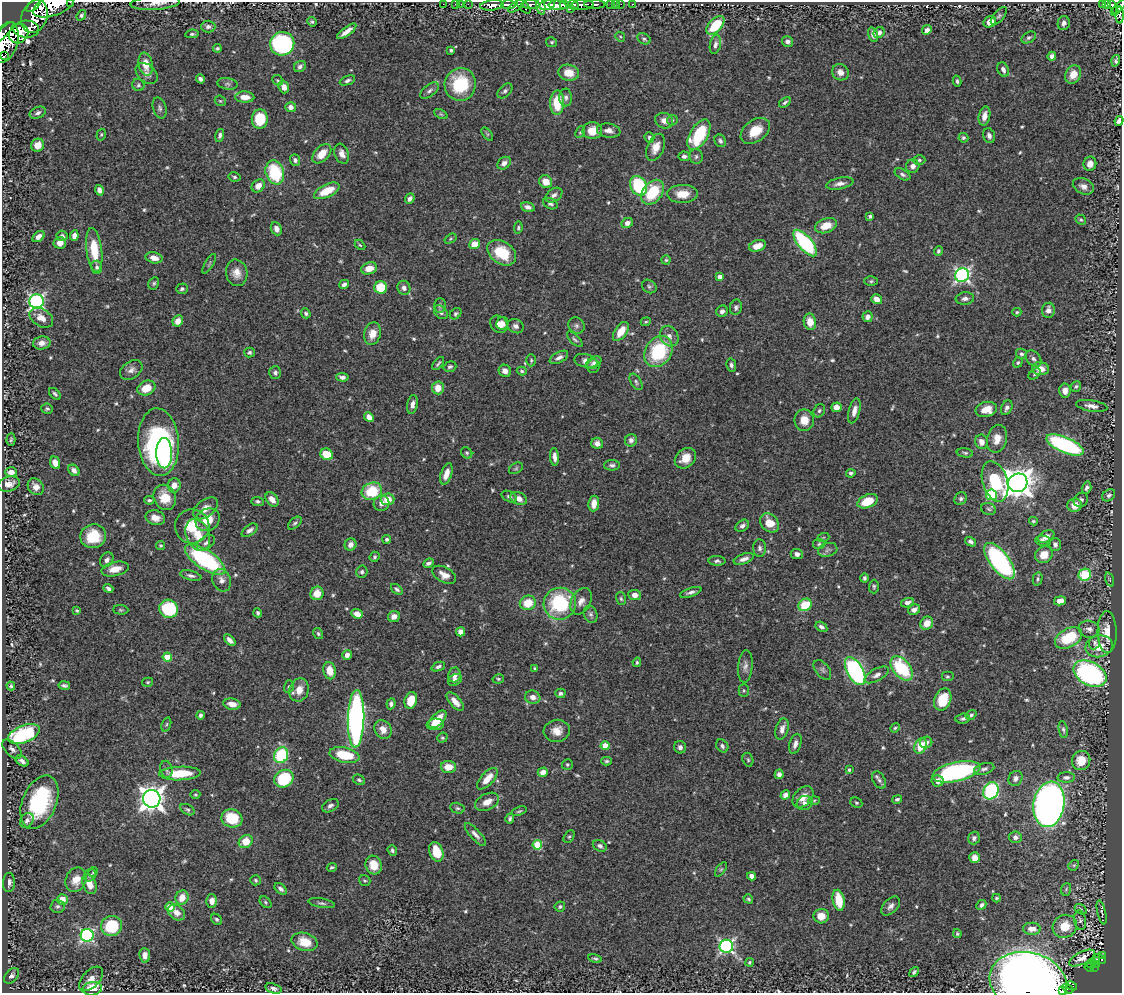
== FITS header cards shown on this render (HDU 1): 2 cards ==
NAXIS1  =                 1120
NAXIS2  =                  991

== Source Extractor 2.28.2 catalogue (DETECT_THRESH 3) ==
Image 1120 x 991 px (HDU 1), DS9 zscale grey, 1 PNG px = 1 image px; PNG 1124 x 995 px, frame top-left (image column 1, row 991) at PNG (2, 2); each listed source drawn as its Kron ellipse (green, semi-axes under 4 px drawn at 4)
Background 0.471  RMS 0.015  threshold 0.0443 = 3 sigma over >= 5 px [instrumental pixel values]
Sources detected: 617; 1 with non-positive FLUX_AUTO (blend fragments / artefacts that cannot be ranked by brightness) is neither listed nor drawn; of the other 616, the 500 brightest by FLUX_AUTO listed and drawn (116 fainter detections omitted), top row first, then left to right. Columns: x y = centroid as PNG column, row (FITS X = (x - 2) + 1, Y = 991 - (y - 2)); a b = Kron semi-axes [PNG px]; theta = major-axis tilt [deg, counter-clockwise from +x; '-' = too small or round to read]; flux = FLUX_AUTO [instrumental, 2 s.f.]
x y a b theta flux
70 2 2 2 - 10
155 3 25 7 4 7.8
443 4 2 2 - 8.9
455 4 2 2 - 7.6
461 4 2 2 - 5.6
468 4 2 2 - 9.4
595 4 11 3 0 43
611 4 3 3 - 16
615 4 2 2 - 4.7
621 4 2 2 - 5.2
633 4 3 2 - 2.8
1112 4 4 3 - 80
34 5 9 3 42 140
54 5 22 10 21 1300
492 5 12 5 7 640
508 5 7 4 -1 200
530 5 9 4 0 330
547 5 8 5 15 750
558 5 9 4 -5 770
564 5 4 3 - 330
573 5 5 3 - 340
582 5 12 5 5 450
1102 5 3 2 - 22
1107 5 3 3 - 69
516 6 9 4 35 170
541 6 8 4 -83 310
524 7 8 3 -45 130
1119 7 8 4 46 250
570 9 2 2 - 68
1115 12 2 2 - 18
81 15 6 4 52 2.2
1120 15 8 3 -90 79
35 16 17 12 68 1000
999 16 11 5 49 2.2
312 22 5 4 - 1.8
990 22 6 5 - 9.6
1064 23 7 6 - 4.3
715 25 11 6 45 38
208 27 7 6 - 3.7
26 29 13 8 -1 610
927 30 5 4 - 4.5
347 31 11 4 36 7
3 33 14 2 46 99
879 33 6 5 - 3.5
19 34 10 9 - 470
192 34 6 4 8 1.7
873 35 8 4 -74 4.4
620 37 5 4 - 1.4
1029 37 8 5 31 2.3
644 39 7 5 -28 2.1
787 41 6 5 - 3.1
5 42 21 12 71 1100
552 42 5 5 - 1.6
282 44 12 11 - 140
715 44 10 5 78 4.1
217 48 4 3 - 1.6
451 50 3 3 - 2.2
5 55 3 2 - 1100
1052 56 4 4 - 4.5
1116 61 6 3 73 2.4
146 64 11 7 -81 16
300 66 6 5 - 3.1
1003 70 7 5 -66 4.6
840 72 8 7 - 7
147 73 13 8 -43 4.9
569 73 10 8 -12 14
1073 74 9 7 62 13
200 79 4 4 - 3.2
278 80 6 4 -41 1.5
347 80 8 4 21 2.6
957 81 5 3 - 1.9
227 84 10 5 -9 2.9
460 84 16 15 - 58
138 85 6 6 - 2
284 87 6 5 - 6.5
429 91 11 6 38 3.5
505 91 9 5 45 2.8
245 97 9 5 -2 10
566 97 9 6 -89 3.5
220 101 6 5 - 1.5
785 102 6 4 35 2.2
557 103 12 7 87 33
291 107 5 5 - 5.5
160 108 11 6 -74 2.9
38 113 8 5 23 3.4
441 114 7 4 -26 1.5
984 116 9 5 77 8.5
260 119 10 8 84 33
672 120 6 5 - 1.6
664 121 9 7 -23 6.8
1119 121 5 4 - 4.7
592 131 10 8 2 13
609 131 12 7 -8 5.3
755 131 16 11 36 19
580 132 6 4 66 1.4
487 134 8 4 -53 1.6
101 135 6 4 73 1.6
220 135 7 4 75 2.7
699 135 17 9 59 66
989 136 8 5 -74 4.1
649 137 5 5 - 2.8
963 138 5 4 - 2.3
720 141 6 5 - 2.5
38 145 7 6 - 11
656 147 14 8 67 12
322 154 11 7 48 16
342 154 10 7 -69 6.5
684 156 5 4 - 2.9
696 157 7 6 - 2.4
295 160 6 5 - 2.9
919 160 6 4 -1 1.9
504 163 7 5 38 5
1090 164 7 6 - 7.3
913 166 7 6 - 4.8
275 172 12 9 -73 60
902 174 8 5 -29 2.5
234 177 6 4 -11 1.8
546 182 7 6 - 12
840 184 14 5 11 5.1
258 186 7 5 44 8.4
639 186 10 8 -60 62
1083 186 11 7 -24 6
99 190 5 4 - 4.8
327 191 14 6 25 23
653 192 14 9 52 45
682 194 15 9 1 16
554 195 9 6 34 3.9
410 199 5 4 - 4
550 204 8 5 -25 2.8
528 207 7 4 -17 4.2
870 216 4 3 - 2.2
1081 220 6 4 -34 1.6
627 223 6 5 - 5.4
826 226 11 7 18 14
518 228 6 4 81 1.5
276 229 7 5 -66 6
62 236 5 5 - 2.8
74 236 5 4 - 5.1
39 237 7 4 38 5.6
450 239 6 4 33 1.4
60 243 6 6 - 7.4
805 243 16 7 -50 110
474 244 5 5 - 13
360 245 6 3 -44 1.4
757 246 9 5 17 10
94 250 22 8 -83 30
938 251 5 4 - 1.8
502 253 16 11 -35 36
154 258 8 5 -14 8.9
666 260 4 4 - 1.6
209 264 11 3 59 1.5
97 267 6 5 - 2.8
369 268 8 6 18 12
237 273 13 10 -77 9.6
962 275 7 6 - 270
720 277 4 4 - 7.7
871 281 6 4 2 1.6
154 283 6 5 - 1.9
344 284 5 4 - 3.7
649 286 8 6 -39 2.2
381 287 6 6 - 29
404 288 7 6 - 4.2
182 289 6 5 - 2.1
965 298 9 6 6 3.7
877 299 5 4 - 8.5
36 301 7 7 - 270
440 306 7 6 - 2.4
736 307 8 6 79 3
1048 310 7 6 - 5.6
722 311 6 5 - 3.4
441 312 8 5 -45 2.9
1017 312 4 4 - 1.5
306 313 5 4 - 1.9
456 314 6 5 - 2.1
868 317 5 5 - 4.9
41 318 13 8 -31 9.9
178 321 6 5 - 8.7
646 322 5 4 - 1.5
810 322 8 6 -79 13
502 323 6 6 - 4.8
499 324 9 7 -44 7.8
515 326 8 7 - 4.1
576 326 8 7 - 3.3
621 331 11 6 55 19
372 334 11 8 76 11
669 336 11 9 -61 6.6
575 339 10 4 -44 2.2
42 343 9 6 8 5.7
658 351 16 13 57 71
249 352 5 5 - 2.2
1021 354 5 5 - 2.2
559 357 10 5 29 4.3
1034 359 9 6 -48 3.7
531 360 6 5 - 1.5
586 361 12 6 -14 6.5
1018 362 5 4 - 1.6
594 363 8 5 32 3.4
438 364 8 3 50 1.8
731 365 6 5 - 2.8
593 366 7 6 - 3
450 367 6 5 - 1.9
1041 369 8 6 -8 11
131 370 12 8 34 5.7
505 371 6 6 - 5.4
522 371 5 4 - 1.5
275 373 6 6 - 3.1
1034 374 7 4 37 1.9
342 377 6 4 -4 3.9
636 382 9 5 -59 2.5
1076 386 5 5 - 1.8
146 388 9 7 23 19
438 388 6 6 - 13
1065 391 7 6 - 7.4
55 394 7 4 -45 1.9
412 404 9 5 80 4.8
1092 406 16 5 -9 6.7
836 407 5 4 - 9.5
1007 408 7 5 65 3.5
47 409 6 5 - 1.7
986 409 11 7 13 15
819 411 7 5 60 2.2
854 411 13 5 76 7
369 417 5 4 - 7.5
804 420 11 10 - 12
11 439 7 4 86 1.8
997 439 14 10 76 12
631 440 6 6 - 4.4
159 442 34 20 -86 210
982 442 7 6 - 7.5
597 443 6 5 - 4.7
1065 445 20 7 -23 150
164 453 15 8 -89 34
467 453 6 5 - 1.7
965 453 8 4 -7 2
327 454 6 5 - 26
554 457 9 4 -85 6
685 458 11 9 41 13
55 463 6 4 -67 7.9
612 465 8 5 1 2.8
516 468 7 5 30 1.8
74 470 6 5 - 4.4
11 472 6 5 - 6.1
851 473 5 4 - 2.2
446 474 11 5 72 10
995 481 21 12 -73 62
1018 483 10 9 - 1400
9 484 11 7 15 7.5
174 485 7 6 - 8.7
36 487 9 7 -49 7.4
1086 488 6 4 72 3.5
372 491 10 8 19 47
991 495 5 5 - 61
1109 495 7 5 39 2.7
165 497 13 11 -66 20
509 497 8 5 -28 3.1
519 498 9 6 -23 7.3
272 499 8 5 -49 8.2
388 499 7 6 - 17
961 499 7 6 - 2.6
149 500 5 4 - 2
1081 500 8 6 45 3
258 501 6 4 -6 2.1
868 501 11 6 22 27
382 503 8 7 - 5.3
594 503 8 5 83 10
1075 505 7 7 - 10
206 508 14 8 37 8.4
989 509 8 5 -18 2.3
155 518 10 7 -16 8.2
208 520 13 10 31 18
1033 521 4 3 - 1.5
295 523 8 4 40 2.2
770 523 11 8 -45 15
192 526 17 17 - 25
742 526 7 5 35 3.7
250 530 9 5 36 3.9
198 535 16 11 -67 20
93 536 13 12 - 28
1046 537 9 5 28 6.9
823 538 6 4 20 1.4
387 539 4 4 - 2
1042 540 7 5 -3 2.9
971 542 6 4 -32 3
206 543 10 6 37 3.8
351 544 6 5 - 5.3
819 544 6 5 - 1.8
1055 544 6 5 - 4
161 545 4 4 - 1.4
759 548 9 6 -87 3.1
828 550 10 6 16 3.6
797 554 6 5 - 4.4
1044 555 9 8 - 13
375 557 5 5 - 1.9
744 559 10 5 20 5.5
107 560 8 6 55 3.6
205 560 23 9 -34 130
717 561 8 5 -2 2.6
999 561 21 9 -53 180
429 563 5 3 - 2.8
115 569 14 7 13 12
362 572 6 5 - 2.2
444 575 13 7 -30 9.1
1085 575 6 6 - 51
191 576 11 4 -13 3.5
864 578 4 4 - 2.2
1038 579 7 4 77 1.9
222 580 11 9 -68 7.1
1110 580 7 3 -71 1.4
874 586 7 5 87 1.7
108 588 5 3 - 2.9
397 589 7 4 -37 2.6
691 592 11 4 18 3.6
317 593 7 6 - 14
635 595 6 5 - 5.5
621 599 6 5 - 1.8
581 601 14 9 62 8
1060 601 6 4 10 8.4
528 603 8 7 - 21
907 603 6 4 18 5.1
560 604 16 16 - 81
805 605 7 6 - 31
169 609 9 9 - 63
77 610 3 3 - 1.4
121 610 8 5 -3 1.6
914 610 6 5 - 4.8
258 613 4 3 - 2.1
357 614 6 4 -20 9.1
590 614 9 6 -69 3
394 616 6 5 - 6.2
927 623 7 6 - 10
821 627 6 4 -33 3.4
1089 629 10 8 -17 4.8
460 632 4 4 - 5.9
1107 632 21 9 -89 18
318 634 6 4 -59 1.8
1068 638 15 9 29 47
230 640 7 4 -45 4.6
1094 642 7 5 68 2.5
1099 646 14 11 14 17
347 655 5 5 - 4.9
167 657 4 4 - 23
637 662 5 3 - 1.6
745 666 16 7 85 5.2
438 667 7 4 23 2.6
535 668 3 3 - 1.4
902 668 14 8 -52 70
822 670 11 6 -51 3.1
330 671 9 6 -78 14
855 671 15 8 -61 200
1090 674 18 11 -28 240
454 675 7 6 - 6
877 675 13 6 29 5
947 677 6 5 - 1.6
498 679 6 4 11 1.5
455 680 7 5 32 3.2
148 682 5 4 - 1.4
11 686 4 3 - 2
64 686 6 4 -11 2.4
289 686 6 5 - 1.8
299 690 12 9 71 13
744 690 6 5 - 1.5
560 693 5 4 - 2.3
533 697 7 6 - 6
943 699 11 8 67 31
411 700 8 6 72 21
455 702 11 5 -48 7.1
232 704 8 5 -11 8.7
391 704 5 4 - 3.3
201 715 4 4 - 2.4
971 715 6 4 35 2
356 719 29 8 88 390
437 719 11 6 44 18
963 719 7 5 6 2.7
166 724 7 4 70 1.7
435 724 8 5 3 14
895 728 5 4 - 1.5
383 729 10 8 -55 8.4
782 729 11 6 74 5.5
1063 730 8 4 -79 2.2
557 731 13 11 7 11
24 734 16 8 22 100
442 738 5 5 - 1.7
926 743 6 5 - 4
795 744 10 6 73 5.4
605 746 4 4 - 20
722 746 7 5 -54 3
921 746 8 5 64 24
680 747 6 6 - 3.6
12 749 12 6 -45 4.1
281 755 8 7 - 70
344 755 15 7 -11 38
748 760 7 5 -73 1.7
22 761 7 4 -32 4.2
607 761 5 4 - 1.9
1081 761 10 9 - 17
567 765 5 5 - 1.7
448 767 8 6 -2 14
166 769 8 6 -78 2.7
984 769 10 5 15 3.2
849 770 4 3 - 1.5
543 772 5 4 - 6
956 772 24 9 13 200
180 773 21 6 2 38
779 774 5 4 - 4.1
1066 777 8 5 3 3.1
1015 778 8 6 57 4.5
284 779 10 8 31 63
487 779 13 6 48 14
359 780 6 4 -28 1.9
879 780 9 6 -59 3.1
938 781 6 6 - 6.9
991 791 9 7 62 140
195 795 5 4 - 1.4
785 795 5 4 - 5.3
803 797 12 8 46 10
152 799 9 8 - 940
897 799 5 4 - 2.1
814 800 6 4 3 1.4
39 802 28 17 67 120
487 802 13 8 26 10
805 803 8 7 - 4.2
856 803 6 5 - 1.6
1049 804 23 15 80 720
330 806 9 6 29 4
457 808 7 5 -14 2.3
187 810 8 5 -29 2
519 811 8 4 18 1.6
232 818 10 9 - 37
510 819 5 3 - 2.2
27 820 8 6 54 3.8
475 835 14 5 -47 5.1
569 837 7 5 61 1.7
1015 837 6 5 - 3.3
974 838 6 6 - 2.9
246 841 7 6 - 19
537 845 5 5 - 44
600 846 7 5 -27 2.9
392 850 5 4 - 2
436 852 10 6 -70 22
975 858 5 5 - 7.1
374 865 9 8 - 18
1074 865 6 4 43 1.5
332 867 5 3 - 1.6
721 869 8 4 54 1.6
93 872 5 4 - 1.5
90 875 6 5 - 2.3
751 876 4 4 - 4.8
76 880 12 10 66 13
256 880 5 5 - 1.8
365 881 6 5 - 1.6
9 882 9 6 86 5.4
89 884 10 6 -69 12
281 889 7 4 -39 3.1
1066 889 6 5 - 1.7
182 897 7 6 - 13
997 898 4 3 - 1.5
62 899 5 5 - 13
748 899 5 4 - 1.5
839 900 10 6 -79 27
212 901 6 5 - 6.4
266 902 7 5 -43 1.8
321 903 13 4 -10 2.9
981 905 5 4 - 2.8
58 906 7 7 - 2.9
560 906 5 5 - 1.7
891 906 11 7 47 5.1
170 907 5 4 - 32
1081 909 6 4 -31 1.4
177 912 9 7 -40 8.1
1102 912 12 4 -77 2
821 916 8 7 - 11
217 919 6 5 - 2.1
1080 920 10 6 -80 2.6
111 926 10 10 - 52
1065 926 12 11 - 20
1032 929 9 6 -2 8.2
957 934 4 4 - 1.5
87 935 6 6 - 180
305 942 13 9 -16 21
726 946 7 6 - 230
145 955 7 5 -84 7.5
1102 955 4 3 - 16
595 958 7 4 -12 1.9
1082 958 14 6 27 7.4
1100 959 6 3 -26 22
1095 961 4 2 - 18
749 962 4 4 - 1.5
1091 964 4 3 - 9
1097 964 3 2 - 9.1
1089 967 4 3 - 10
1094 967 3 2 - 32
914 972 5 4 - 2.3
11 976 9 6 48 4
91 979 15 8 45 8.1
1028 982 39 29 -13 1400
1072 986 5 3 - 37
273 988 8 5 -17 3.7
92 989 10 6 9 23
1068 989 6 2 -30 22
1063 990 4 3 - 24
At the frame edge (FLAGS 8, measured only in part): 10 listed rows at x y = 70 2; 155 3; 54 5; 1119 7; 1120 15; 3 33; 5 42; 1119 121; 1028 982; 1063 990
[116 fainter detections neither listed nor drawn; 1 non-positive-flux detection neither listed nor drawn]